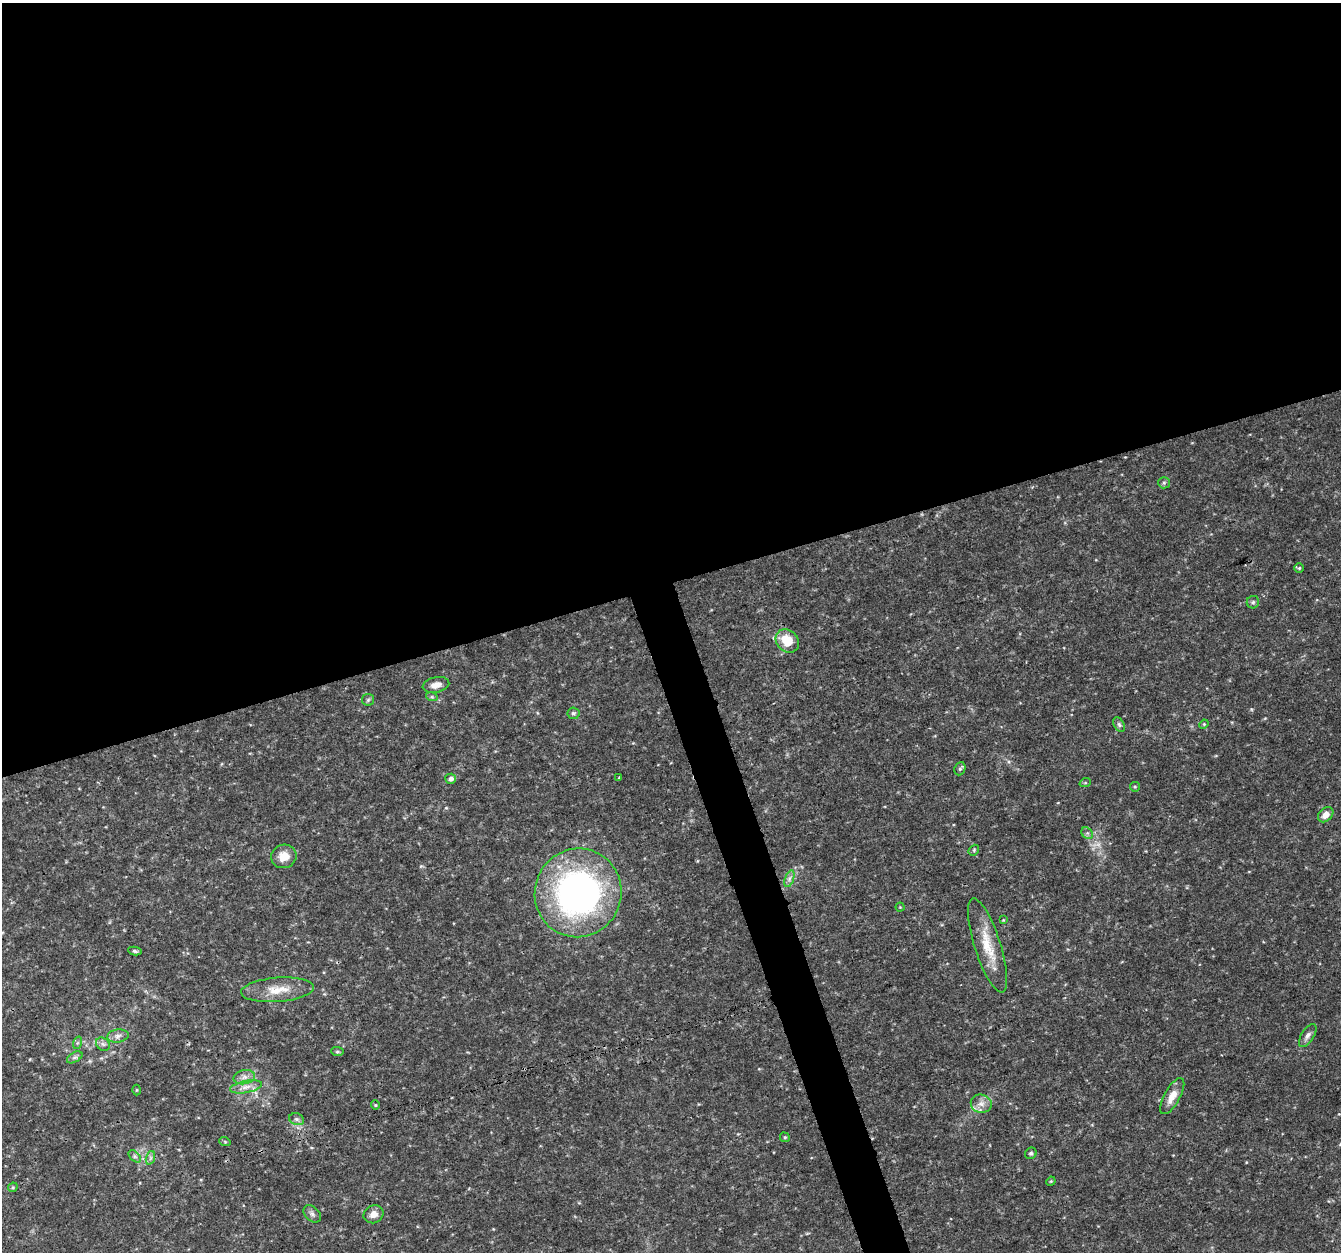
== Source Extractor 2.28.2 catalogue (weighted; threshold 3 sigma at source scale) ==
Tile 2 of 4 x 4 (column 2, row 1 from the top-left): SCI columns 1344-2682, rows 3867-5116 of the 5362 x 5182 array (HDU 1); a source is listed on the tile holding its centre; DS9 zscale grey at full resolution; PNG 1343 x 1254 px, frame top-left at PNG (2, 3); each listed source drawn as its Kron ellipse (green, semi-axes under 4 px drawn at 4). Shown black and unused: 48% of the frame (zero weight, under 3 of 4 exposures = <1% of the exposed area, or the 3 px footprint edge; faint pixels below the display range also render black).
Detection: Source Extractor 2.28.2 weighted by HDU 2 'WHT'; one run over the whole footprint, this tile lists its part. Background 0.0314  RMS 0.0037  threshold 0.0167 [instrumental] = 3 sigma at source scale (4.5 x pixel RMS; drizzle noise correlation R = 1.50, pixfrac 1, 0.0396/0.0396 arcsec/px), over >= 5 px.
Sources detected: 49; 1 too faint to see at this stretch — neither listed nor drawn; the other 48 listed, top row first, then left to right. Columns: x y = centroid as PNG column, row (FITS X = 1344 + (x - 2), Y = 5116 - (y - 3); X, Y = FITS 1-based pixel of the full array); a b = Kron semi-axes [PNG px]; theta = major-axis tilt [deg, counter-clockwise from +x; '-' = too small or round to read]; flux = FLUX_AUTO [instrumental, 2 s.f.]
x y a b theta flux
1164 483 6 5 - 0.77
1299 568 5 5 - 0.5
1253 602 6 6 - 0.82
787 641 13 10 -45 8.4
436 685 13 7 12 2.7
432 697 6 4 -18 0.5
368 700 6 5 - 0.64
573 713 6 5 - 0.76
1204 724 5 4 - 0.41
1119 725 8 5 -63 0.78
960 769 7 5 67 0.79
619 777 3 2 - 0.32
451 779 5 5 - 1.5
1085 783 6 4 18 0.42
1135 787 5 4 - 0.46
1326 815 9 6 43 2.8
1087 833 6 5 - 0.78
974 850 6 4 50 0.54
284 856 13 11 20 4.8
789 879 9 4 71 1.1
578 893 44 43 - 140
900 907 4 4 - 0.35
1003 920 4 3 - 0.31
987 945 49 13 -72 11
135 951 7 4 -10 0.73
277 990 36 12 4 7.9
1308 1035 13 6 57 1.5
118 1036 11 6 8 1.6
77 1043 6 4 71 0.64
103 1044 7 6 - 1
337 1052 6 4 -6 0.59
75 1057 8 5 30 0.97
244 1077 11 7 11 1.8
246 1087 16 6 11 2.5
136 1090 5 3 - 0.32
1172 1096 20 8 61 4.5
981 1104 10 9 - 2.7
375 1105 4 4 - 0.43
297 1119 8 5 -20 0.92
785 1137 5 4 - 0.52
225 1142 6 3 -19 0.37
1031 1153 6 5 - 0.82
135 1156 7 4 -45 0.86
150 1158 7 4 71 0.91
1051 1181 5 3 - 0.36
13 1187 5 4 - 0.45
312 1214 10 7 -45 1.3
373 1214 10 8 25 2.8